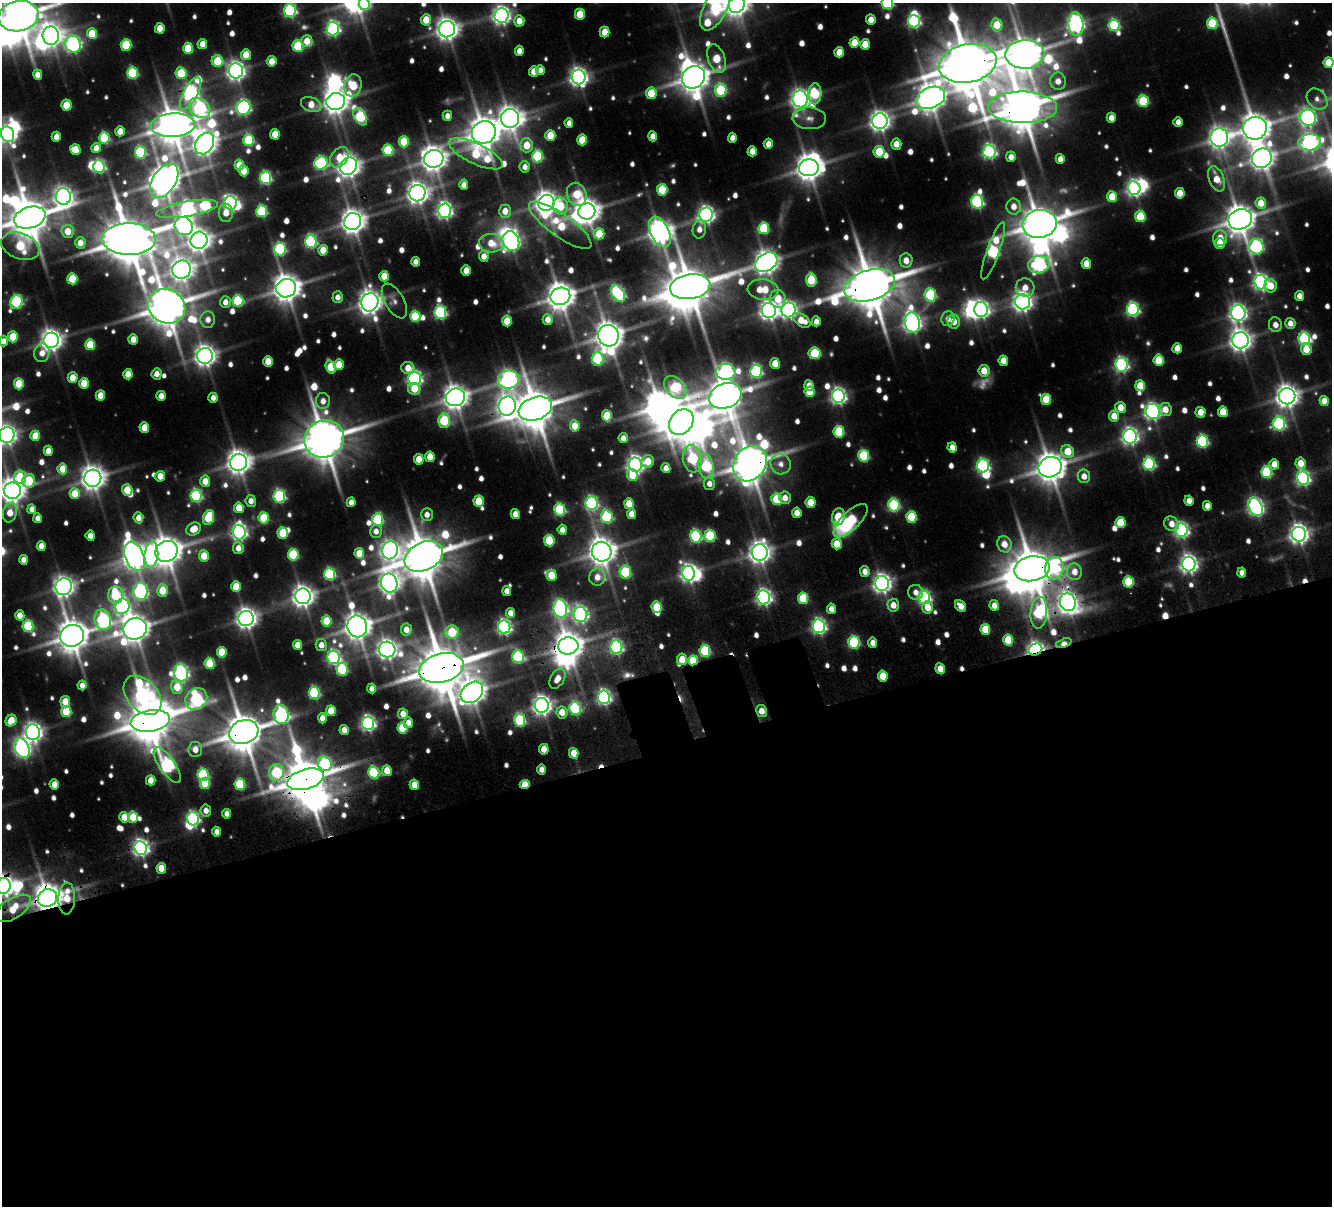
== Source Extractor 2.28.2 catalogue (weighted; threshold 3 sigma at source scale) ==
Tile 15 of 4 x 4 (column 3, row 4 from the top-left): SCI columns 2837-4166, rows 491-1694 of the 5674 x 5679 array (HDU 1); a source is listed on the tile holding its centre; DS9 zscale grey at full resolution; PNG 1334 x 1208 px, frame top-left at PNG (2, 3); each listed source drawn as its Kron ellipse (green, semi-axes under 4 px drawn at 4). Shown black and unused: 39% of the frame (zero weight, under 3 of 5 exposures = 13% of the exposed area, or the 3 px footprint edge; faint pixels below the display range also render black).
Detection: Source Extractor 2.28.2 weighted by HDU 2 'WHT'; one run over the whole footprint, this tile lists its part. Background 0.103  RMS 0.0097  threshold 0.0438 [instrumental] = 3 sigma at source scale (4.5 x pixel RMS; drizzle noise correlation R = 1.50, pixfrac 1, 0.05/0.05 arcsec/px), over >= 5 px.
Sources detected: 821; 7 too faint to see at this stretch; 27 inside a brighter object's white glare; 15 cosmic-ray / hot-pixel residue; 2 long thin detections or spike segments (spike, bleed or trail) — neither listed nor drawn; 4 inside a brighter listed object's ellipse — not listed separately; of the other 766, all 500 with FLUX_AUTO >= 8.49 (the completeness limit of this list) listed and drawn (266 fainter detections not listed), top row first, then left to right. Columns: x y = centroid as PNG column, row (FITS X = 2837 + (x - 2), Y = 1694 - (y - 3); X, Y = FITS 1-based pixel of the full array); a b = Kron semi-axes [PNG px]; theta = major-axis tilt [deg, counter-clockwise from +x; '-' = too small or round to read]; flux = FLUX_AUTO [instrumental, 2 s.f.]
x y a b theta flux
887 3 6 5 - 140
364 4 6 5 - 71
737 4 9 8 - 1000
716 7 25 11 63 190
290 10 6 6 - 250
580 14 5 5 - 29
502 15 7 7 - 590
18 16 20 15 12 4000
426 20 6 5 - 25
871 20 5 4 - 14
519 21 5 5 - 16
914 21 6 6 - 210
1212 23 5 5 - 80
1076 24 12 7 -87 520
997 25 6 5 - 33
1114 25 6 5 - 120
160 28 5 5 - 19
333 28 7 6 - 310
447 29 8 8 - 1100
605 32 5 5 - 21
92 33 5 5 - 35
51 36 9 8 - 920
307 41 6 5 - 22
854 43 5 5 - 28
73 44 8 7 - 390
202 44 5 5 - 18
865 44 5 5 - 21
126 45 6 5 - 71
298 46 6 5 - 78
188 48 5 5 - 49
519 51 5 4 - 10
839 52 5 4 - 19
1025 54 19 14 3 2600
246 55 5 5 - 24
717 59 15 8 -69 45
217 61 6 5 - 54
272 61 5 5 - 15
968 63 29 19 11 7800
1329 63 5 5 - 35
540 70 5 4 - 8.9
236 71 7 7 - 660
534 71 5 5 - 15
132 73 6 5 - 110
181 73 6 5 - 54
38 75 5 4 - 9.8
579 77 7 7 - 630
693 77 12 11 - 2300
1058 81 9 8 - 13
353 85 11 8 77 64
721 90 6 6 - 94
190 93 18 7 62 390
651 93 6 5 - 32
815 94 10 6 88 83
931 98 15 10 24 1800
800 99 8 7 - 710
1317 99 12 9 -46 9.1
336 101 9 8 - 1400
1143 101 6 5 - 81
311 104 10 7 -21 19
66 105 5 5 - 28
1023 107 34 15 -1 5000
200 108 12 9 -39 200
243 108 7 7 - 280
447 116 5 4 - 8.6
360 117 9 5 -60 120
510 118 9 9 - 1200
809 118 17 11 -3 11
1111 118 5 4 - 12
1308 118 8 8 - 440
880 121 8 7 - 800
1178 122 5 4 - 9.2
569 123 5 4 - 8.5
173 125 22 12 4 3100
1255 128 12 11 - 2000
120 131 5 4 - 14
484 132 12 11 - 2400
8 134 8 6 -67 460
275 134 5 5 - 25
550 136 5 5 - 34
653 136 5 4 - 9.8
56 137 5 4 - 12
1219 137 9 9 - 870
104 138 5 5 - 94
732 138 5 4 - 9.5
249 140 6 5 - 85
582 140 5 5 - 37
404 142 5 5 - 44
1310 142 11 8 6 460
205 143 11 8 59 1200
768 144 5 4 - 12
896 144 5 5 - 15
527 145 7 6 - 24
96 148 5 4 - 13
75 150 5 5 - 28
388 150 6 5 - 63
752 151 5 4 - 14
140 152 6 5 - 110
879 152 6 5 - 46
989 152 7 6 - 300
476 154 29 10 -25 86
537 156 6 5 - 100
339 157 11 8 52 22
1011 157 5 5 - 11
1262 158 10 9 - 1100
434 159 10 9 - 1400
1060 159 5 4 - 11
321 163 7 6 - 170
239 165 5 5 - 19
349 166 9 8 - 1100
99 167 6 5 - 190
525 167 6 5 - 8.8
809 168 10 8 5 1600
244 171 5 5 - 27
265 178 6 5 - 170
1216 179 13 7 -68 24
164 181 19 11 57 2100
464 185 5 4 - 11
1134 188 7 6 - 430
662 190 6 5 - 59
417 193 8 8 - 890
1180 193 5 5 - 28
577 194 12 9 -68 44
63 197 8 7 - 680
1112 197 5 5 - 30
977 202 7 6 - 180
230 203 7 6 - 280
546 203 8 8 - 1200
1261 203 5 5 - 22
561 206 9 7 -76 39
1014 207 8 7 - 14
187 209 31 7 10 500
262 211 6 5 - 110
444 211 7 6 - 440
505 211 6 5 - 15
587 211 8 8 - 1500
226 213 9 7 -89 16
706 215 7 7 - 480
1140 216 5 5 - 60
30 218 16 10 17 4000
1240 219 12 10 21 2000
353 221 9 8 - 1300
1039 224 17 14 10 3500
560 225 37 11 -35 67
184 226 9 8 - 270
764 228 6 5 - 71
699 229 9 6 81 9.5
68 231 6 6 - 18
660 232 16 9 -64 1300
599 234 5 5 - 38
1220 238 7 7 - 16
129 239 26 16 -1 6300
199 240 9 8 - 1100
311 241 6 5 - 180
511 241 10 8 -69 570
80 243 6 5 - 13
491 243 12 9 -3 22
1220 243 5 5 - 25
20 246 20 13 -20 80
1256 247 8 7 - 220
280 249 6 6 - 150
323 250 5 5 - 20
993 251 30 6 71 190
484 256 5 5 - 13
906 260 7 6 - 14
416 262 5 4 - 8.9
766 262 12 8 34 1200
1086 264 5 5 - 19
1039 265 11 8 11 260
181 270 9 9 - 1100
466 271 5 4 - 15
384 276 5 5 - 26
72 279 5 5 - 49
811 280 6 5 - 63
1261 282 7 6 - 400
870 285 26 15 16 6000
1271 286 7 6 - 22
690 287 20 12 8 4200
286 288 10 9 - 1700
1025 288 9 9 - 15
763 290 15 10 -4 37
618 293 9 6 -57 240
930 295 7 6 - 110
560 296 10 8 19 1800
1300 296 5 4 - 12
338 297 6 5 - 9.2
778 299 9 8 - 27
238 301 6 5 - 95
394 301 19 9 -60 8.6
16 302 7 6 - 160
225 302 6 5 - 10
370 302 9 8 - 1200
1023 302 7 7 - 750
167 306 19 17 -29 3700
981 309 7 7 - 430
1133 309 6 6 - 250
769 310 7 7 - 660
789 310 7 7 - 450
440 312 6 6 - 170
1238 313 8 7 - 550
415 316 5 5 - 69
548 319 5 5 - 12
948 319 7 6 - 9.3
208 320 8 7 - 10
802 320 10 6 -36 22
507 321 5 5 - 26
816 321 5 4 - 9
954 322 7 6 - 18
912 323 10 7 -78 610
1290 323 5 5 - 11
1275 325 7 6 - 10
608 336 11 10 - 1900
13 337 5 5 - 40
133 339 5 4 - 14
1304 339 6 6 - 180
51 340 8 7 - 960
1240 340 8 8 - 980
3 341 5 4 - 11
90 345 5 5 - 44
1177 348 5 5 - 16
1306 349 6 5 - 22
42 353 9 7 74 12
815 353 6 5 - 71
205 356 8 8 - 930
597 359 7 6 - 110
1159 360 5 5 - 43
268 361 5 4 - 23
1003 361 5 4 - 18
775 363 5 5 - 20
339 365 5 5 - 25
1121 365 7 6 - 290
331 367 6 5 - 57
408 368 7 6 - 16
756 371 6 6 - 180
984 371 6 5 - 21
726 372 10 8 -2 340
128 374 5 4 - 17
157 374 5 5 - 11
73 378 5 5 - 19
415 378 6 6 - 360
509 380 10 9 - 530
84 383 5 5 - 31
19 384 5 5 - 42
809 385 5 4 - 10
1140 386 5 5 - 31
675 387 13 9 -46 93
414 389 6 6 - 24
810 392 5 5 - 36
100 395 5 4 - 16
161 396 5 4 - 12
725 396 16 12 20 2800
838 396 7 6 - 430
1287 396 8 8 - 1100
455 397 10 8 24 1300
213 398 5 4 - 9.1
1046 399 5 5 - 46
323 401 8 7 - 11
1324 401 5 4 - 17
507 406 9 8 - 760
1121 407 6 5 - 18
535 409 17 11 18 4100
1165 409 6 6 - 16
1153 411 8 7 - 400
1201 412 5 5 - 19
1223 412 5 5 - 29
607 416 5 5 - 48
1114 416 5 5 - 19
444 421 7 6 - 89
681 422 14 11 52 2100
1279 424 7 6 - 190
575 426 5 5 - 22
144 428 5 4 - 22
839 432 6 5 - 72
7 435 8 7 - 600
35 436 5 5 - 26
1130 436 7 7 - 490
623 438 5 4 - 10
324 439 20 18 25 4900
1202 441 6 5 - 160
952 447 5 4 - 13
48 451 5 4 - 15
1068 451 7 6 - 33
864 456 6 5 - 100
430 457 5 4 - 24
419 459 5 4 - 22
692 459 14 9 -81 120
648 461 6 6 - 22
238 462 9 8 - 1300
1301 463 6 5 - 21
750 464 19 15 55 3300
781 464 10 10 - 10
1149 464 6 6 - 180
1274 464 5 5 - 16
635 465 7 6 - 570
706 466 12 7 -79 110
983 466 6 6 - 240
1050 467 12 10 19 2200
666 468 5 4 - 10
62 469 5 5 - 21
1266 472 6 5 - 110
632 475 6 5 - 25
160 476 5 5 - 18
1084 476 7 6 - 12
20 477 6 6 - 54
93 478 8 8 - 1200
1303 478 7 6 - 310
29 481 7 6 - 59
205 481 5 5 - 19
709 484 6 5 - 9.4
127 490 6 5 - 27
12 491 8 8 - 1300
75 494 5 5 - 27
196 496 6 5 - 180
279 496 6 5 - 180
785 498 6 5 - 12
777 499 6 5 - 62
251 501 6 5 - 8.8
479 501 5 5 - 34
1189 501 5 4 - 9.8
351 502 5 4 - 10
811 502 5 5 - 27
591 503 7 6 - 220
629 504 5 5 - 25
894 505 6 5 - 140
1207 506 5 4 - 10
1255 507 10 6 -61 450
239 508 5 5 - 24
32 509 5 4 - 8.6
560 510 6 5 - 120
10 513 10 6 78 18
797 513 5 4 - 13
515 514 5 4 - 13
631 514 5 4 - 13
427 515 6 6 - 9.3
208 517 7 5 71 64
607 517 6 6 - 120
838 517 8 6 79 42
911 517 6 5 - 68
38 518 5 4 - 9.5
138 518 5 5 - 12
264 518 5 5 - 59
377 520 6 5 - 100
851 521 22 9 45 99
1120 523 5 5 - 45
1172 524 8 6 -44 13
194 529 8 6 33 20
562 530 5 4 - 9.2
1182 530 7 6 - 320
376 531 6 6 - 8.7
239 532 7 6 - 430
283 533 5 5 - 52
1299 534 7 7 - 720
90 536 5 4 - 11
696 536 6 5 - 160
710 536 6 5 - 91
549 540 6 5 - 56
837 544 5 5 - 24
1004 544 8 7 - 14
41 546 5 4 - 14
238 548 6 5 - 13
390 550 9 8 - 620
166 551 11 10 - 2000
602 552 10 9 - 1700
760 552 8 8 - 990
359 553 5 4 - 25
151 555 13 7 85 390
293 555 6 5 - 81
135 556 15 9 -68 1300
204 556 5 5 - 26
424 556 20 14 26 4500
23 560 5 4 - 9.8
1189 564 7 6 - 570
1054 568 11 9 83 100
1032 569 18 12 11 4400
865 571 5 5 - 11
625 572 6 6 - 77
1074 572 8 7 - 13
689 573 7 6 - 500
1242 573 5 4 - 9.2
330 574 6 5 - 140
551 575 5 5 - 30
597 577 8 8 - 13
1129 582 5 5 - 65
389 583 9 8 - 840
882 583 7 7 - 650
236 586 5 5 - 33
64 587 8 8 - 840
140 591 9 7 89 270
162 591 6 5 - 34
507 591 5 4 - 10
916 592 7 7 - 9.4
115 595 9 7 90 89
303 596 8 7 - 950
764 597 7 6 - 410
803 598 6 5 - 62
924 598 7 6 - 240
1068 602 9 8 - 710
893 605 6 5 - 14
994 605 5 4 - 10
122 606 8 7 - 270
961 606 6 4 -50 13
657 607 6 5 - 54
928 607 6 5 - 20
560 608 9 6 -82 340
831 609 5 4 - 12
510 613 5 4 - 11
1039 613 16 8 86 140
580 614 7 6 - 390
20 615 5 4 - 13
246 618 8 7 - 890
103 620 10 8 -75 190
326 621 5 5 - 31
28 626 6 5 - 88
357 626 11 10 - 1700
819 626 7 6 - 360
504 627 7 6 - 310
135 629 12 10 23 1800
985 629 5 5 - 38
406 630 6 5 - 13
452 632 7 6 - 66
72 636 12 10 19 2500
1008 640 5 5 - 52
854 642 6 5 - 130
873 643 5 4 - 9.4
1064 643 8 4 20 11
298 645 5 4 - 17
321 645 6 5 - 12
568 646 10 8 6 1700
616 647 7 6 - 230
387 649 8 8 - 760
1035 650 7 5 25 410
705 651 6 5 - 100
222 652 5 5 - 39
334 657 7 6 - 280
518 657 6 6 - 140
682 659 6 5 - 24
693 660 5 5 - 43
210 663 5 5 - 55
441 668 23 14 14 6100
342 669 6 5 - 100
940 669 5 4 - 19
181 673 9 7 -81 340
883 676 5 5 - 30
557 679 11 7 60 15
82 685 5 4 - 8.9
177 687 7 6 - 24
372 688 5 4 - 8.6
472 692 12 9 40 1300
314 693 6 5 - 150
142 695 22 15 -47 380
604 697 7 6 - 310
196 699 12 10 43 200
65 702 5 5 - 24
542 705 7 7 - 700
575 708 6 5 - 140
331 711 5 5 - 34
761 711 6 5 - 13
66 712 5 5 - 59
562 712 6 5 - 19
281 714 9 7 -84 250
403 714 5 5 - 13
322 718 5 4 - 11
520 720 6 5 - 120
11 721 6 5 - 24
150 721 20 10 9 4300
368 723 7 6 - 350
408 723 5 5 - 13
402 728 5 5 - 60
344 730 5 4 - 13
33 732 8 7 - 650
244 732 15 12 19 3700
22 748 10 7 -66 430
195 749 8 6 85 12
544 749 5 4 - 20
574 753 5 5 - 22
325 764 7 6 - 120
167 765 21 8 -56 250
542 770 5 4 - 11
387 771 5 5 - 22
276 772 8 7 - 89
374 772 6 5 - 130
203 775 6 5 - 120
305 779 19 10 17 4700
151 780 5 4 - 15
205 783 6 5 - 51
54 784 5 4 - 15
240 784 6 5 - 92
525 784 5 4 - 32
414 785 5 4 - 24
206 811 6 5 - 9.5
227 814 5 4 - 8.5
124 817 5 5 - 21
133 817 5 5 - 38
193 819 6 6 - 240
217 832 5 4 - 9
141 848 7 6 - 470
161 868 5 4 - 23
3 886 8 7 - 950
48 898 10 8 18 1900
67 899 16 8 87 38
13 908 20 10 32 35
Overlapping masked pixels (flux is a lower limit): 34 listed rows (the first 20) at x y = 968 63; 1023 107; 870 285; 370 302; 725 396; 507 406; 535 409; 681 422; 750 464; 424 556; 1189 564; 1054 568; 1032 569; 764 597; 1068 602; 1039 613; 1064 643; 568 646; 1035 650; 705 651
Isophote crosses this tile's border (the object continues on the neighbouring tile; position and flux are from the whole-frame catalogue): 14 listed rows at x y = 887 3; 364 4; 737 4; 716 7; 290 10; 18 16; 1329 63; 8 134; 1310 142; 30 218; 3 341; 7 435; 12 491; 3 886
Unlisted compact peaks at least as high as the median listed source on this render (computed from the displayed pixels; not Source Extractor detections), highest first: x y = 15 406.